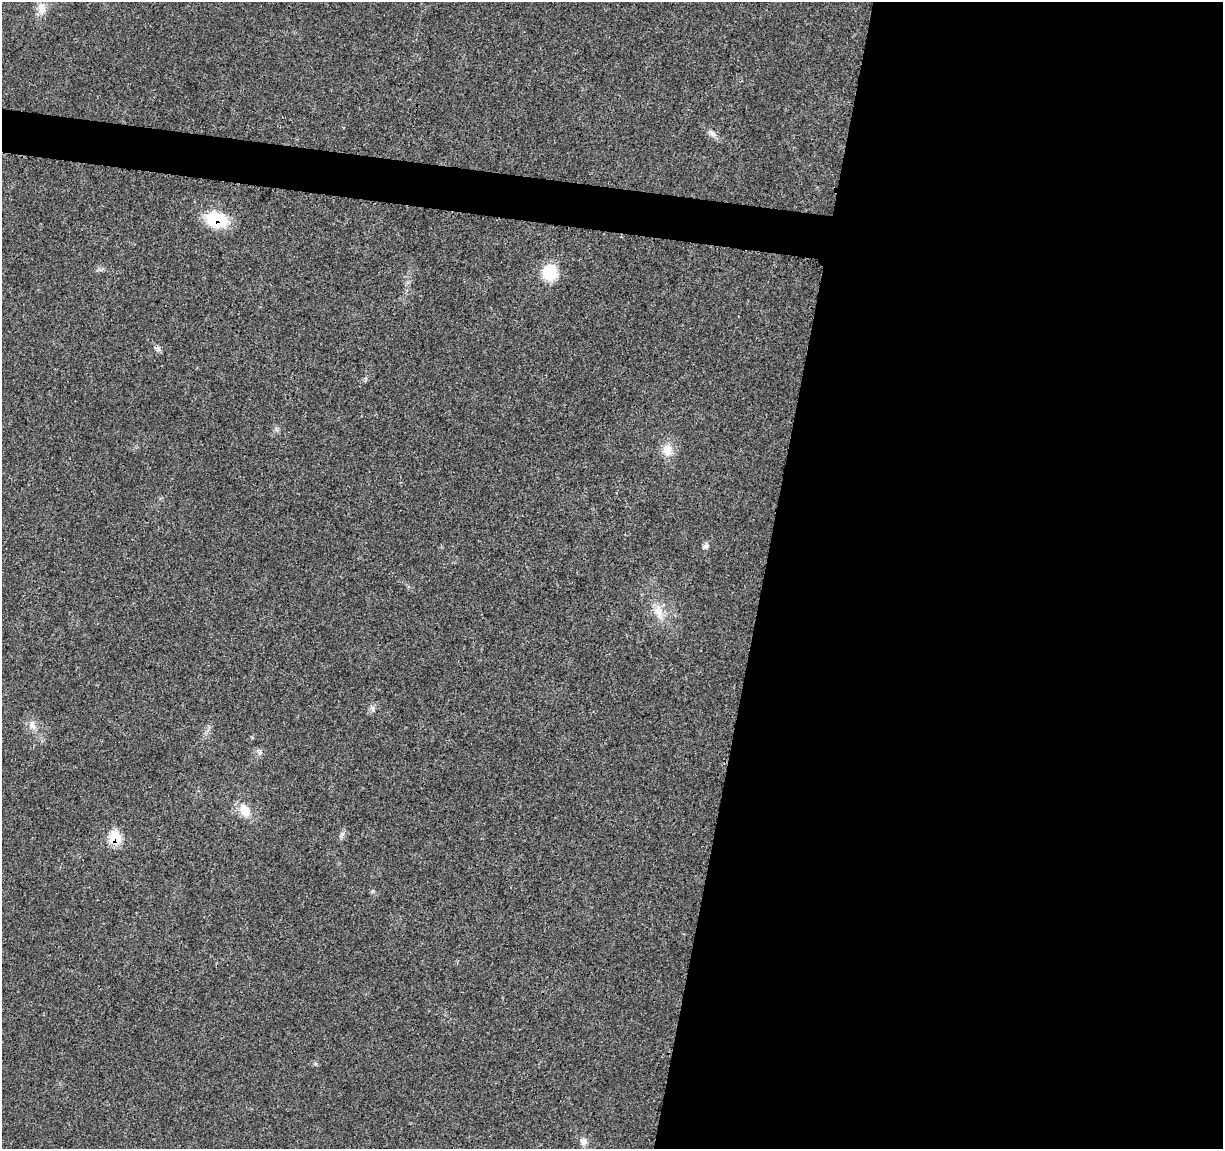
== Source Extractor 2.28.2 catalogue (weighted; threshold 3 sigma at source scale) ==
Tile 12 of 4 x 4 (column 4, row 3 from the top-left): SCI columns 3668-4888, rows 1379-2525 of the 4900 x 5106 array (HDU 1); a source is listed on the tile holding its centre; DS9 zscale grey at full resolution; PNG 1225 x 1151 px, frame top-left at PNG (2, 2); no overlay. Shown black and unused: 40% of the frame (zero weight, under 3 of 4 exposures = <1% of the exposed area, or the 3 px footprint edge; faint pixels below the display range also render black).
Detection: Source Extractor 2.28.2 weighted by HDU 2 'WHT'; one run over the whole footprint, this tile lists its part. Background 0.0199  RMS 0.0029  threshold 0.0128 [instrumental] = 3 sigma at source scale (4.5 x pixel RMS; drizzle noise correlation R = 1.50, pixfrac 1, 0.0396/0.0396 arcsec/px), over >= 5 px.
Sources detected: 15; all 15 listed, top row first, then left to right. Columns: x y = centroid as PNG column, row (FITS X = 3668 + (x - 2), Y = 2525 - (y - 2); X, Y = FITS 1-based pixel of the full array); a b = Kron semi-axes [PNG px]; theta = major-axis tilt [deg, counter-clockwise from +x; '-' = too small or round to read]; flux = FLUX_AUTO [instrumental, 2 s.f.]
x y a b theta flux
42 9 18 10 84 2.9
712 133 13 7 -49 1.3
216 219 21 15 -15 14
549 272 17 16 - 8.3
159 349 7 4 -90 0.63
667 450 17 13 -87 3.6
706 546 10 6 65 0.91
659 611 22 11 -72 4.1
373 709 7 4 89 0.64
32 725 13 9 -74 2
260 752 7 5 13 0.74
244 810 17 12 -54 4.4
343 834 7 4 70 0.67
115 838 9 9 - 11
583 1142 9 9 - 1.5
Overlapping masked pixels (flux is a lower limit): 2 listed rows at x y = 216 219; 115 838